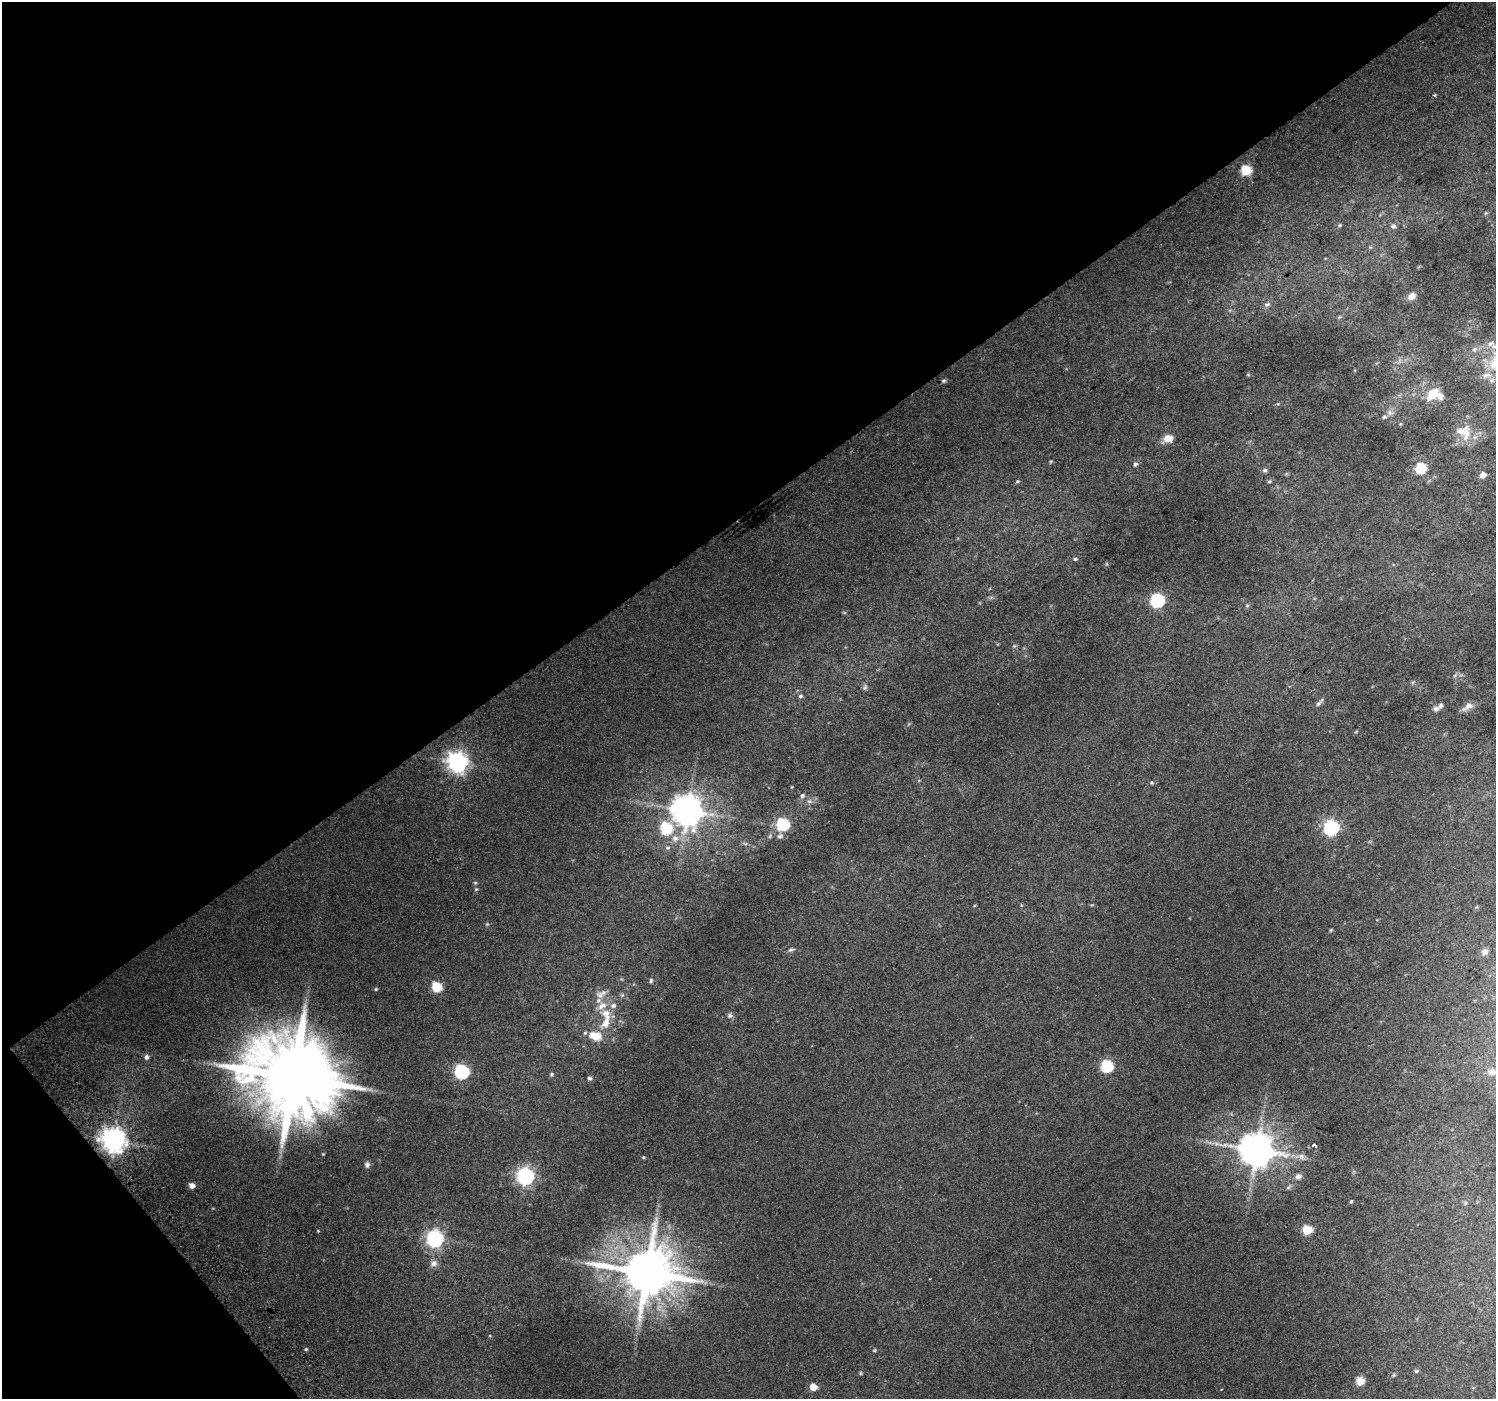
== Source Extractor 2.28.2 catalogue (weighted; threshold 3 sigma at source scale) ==
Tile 5 of 4 x 4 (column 1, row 2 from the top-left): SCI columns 40-1533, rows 3017-4413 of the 6047 x 5969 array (HDU 1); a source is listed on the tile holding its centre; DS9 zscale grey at full resolution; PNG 1498 x 1401 px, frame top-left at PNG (2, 2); no overlay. Shown black and unused: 39% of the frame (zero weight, under 2 of 3 exposures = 2% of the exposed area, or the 3 px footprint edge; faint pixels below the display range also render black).
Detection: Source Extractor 2.28.2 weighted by HDU 2 'WHT'; one run over the whole footprint, this tile lists its part. Background 0.0682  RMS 0.014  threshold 0.0614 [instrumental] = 3 sigma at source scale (4.5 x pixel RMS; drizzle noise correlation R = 1.50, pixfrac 1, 0.0396/0.0396 arcsec/px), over >= 5 px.
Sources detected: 109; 5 too faint to see at this stretch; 1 cosmic-ray / hot-pixel residue — not listed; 13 inside a brighter listed object's ellipse — not listed separately; the other 90 listed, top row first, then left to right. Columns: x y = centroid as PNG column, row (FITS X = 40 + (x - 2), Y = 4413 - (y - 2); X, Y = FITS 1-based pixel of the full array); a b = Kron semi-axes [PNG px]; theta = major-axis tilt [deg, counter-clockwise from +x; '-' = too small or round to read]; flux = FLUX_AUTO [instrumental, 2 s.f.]
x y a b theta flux
1435 95 4 4 - 1.6
1246 170 6 6 - 76
1486 213 5 5 - 1.8
1339 225 6 5 - 2.1
1393 226 7 6 - 4.2
1412 296 9 7 36 9.5
1267 304 8 6 24 4.3
1474 349 9 7 50 4.7
1495 363 30 20 64 64
1248 375 6 4 -1 1.3
944 381 6 5 - 2.2
1432 395 17 14 66 24
1390 413 9 7 -26 5.8
1464 432 25 20 -50 30
1168 438 13 9 22 14
1051 462 6 4 45 1.5
1135 464 7 6 - 3.4
1421 468 6 6 - 84
1265 470 6 6 - 3
1483 475 5 5 - 11
1017 481 6 4 21 1.8
1269 481 6 5 - 2.1
1075 559 6 4 1 2.3
1157 600 7 6 - 240
1247 605 5 5 - 2
1014 646 6 4 44 1.9
1455 675 7 4 19 2.3
865 687 9 6 70 3.4
800 696 6 6 - 2.8
1318 704 11 5 43 3.8
1469 706 14 8 29 9.2
1436 709 8 7 - 4.3
1356 732 4 4 - 1.3
458 762 8 7 - 930
1152 783 5 4 - 1.8
802 796 7 6 - 4.3
809 801 8 6 1 4.7
687 810 10 9 - 2300
782 824 8 7 - 150
666 828 7 6 - 110
1331 828 7 6 - 340
675 838 10 10 - 11
668 848 7 5 2 3.1
475 883 5 4 - 1.9
476 889 5 5 - 1.8
1021 905 5 3 - 1.3
1092 905 5 5 - 1.4
487 924 5 4 - 1.7
1331 930 5 4 - 1.5
791 950 9 5 17 3.1
1485 952 8 7 - 5.9
651 980 6 4 87 2.4
436 987 6 6 - 76
376 989 5 4 - 1.6
600 995 13 8 -33 9.1
602 1006 15 10 33 13
730 1016 8 7 - 3.8
606 1023 23 11 65 24
592 1035 11 8 41 9.6
146 1057 7 6 - 4.3
1107 1066 6 6 - 150
462 1071 7 6 - 250
1492 1072 12 9 -6 8.3
551 1074 6 5 - 2.3
293 1077 24 21 -4 21000
589 1078 5 5 - 3.5
114 1140 8 8 - 1500
1314 1144 3 3 - 38
1256 1150 10 9 - 3400
323 1154 4 3 - 1
1301 1156 11 7 -32 6.2
643 1157 4 4 - 1.5
367 1165 8 7 - 4
525 1176 7 7 - 530
1298 1176 7 7 - 5.6
192 1185 5 5 - 8
1351 1201 5 4 - 1.5
1465 1203 6 4 47 1.8
1307 1230 6 5 - 59
318 1231 4 4 - 1.1
435 1239 7 7 - 490
434 1263 11 8 25 6.8
647 1273 16 14 3 8200
306 1349 5 4 - 1.7
874 1350 5 4 - 1.5
1416 1371 6 5 - 2.2
861 1373 5 4 - 1.6
1393 1375 6 4 24 2
1360 1381 5 5 - 40
813 1387 5 5 - 23
Isophote crosses this tile's border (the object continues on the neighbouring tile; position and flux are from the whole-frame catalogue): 1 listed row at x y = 1495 363